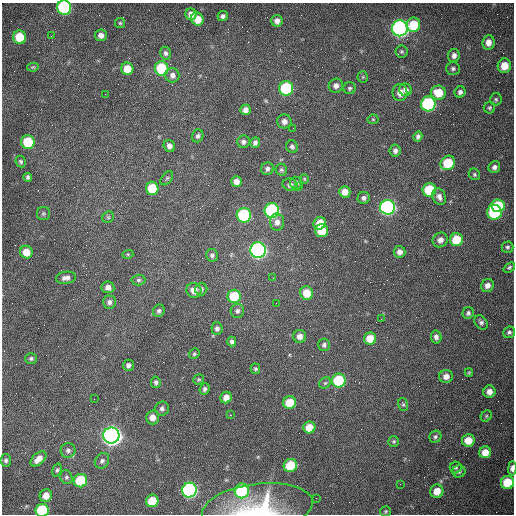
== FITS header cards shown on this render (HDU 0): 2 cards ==
NAXIS1  =                  512 /fastest changing axis
NAXIS2  =                  512 /next to fastest changing axis

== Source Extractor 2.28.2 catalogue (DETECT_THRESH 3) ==
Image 512 x 512 px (HDU 0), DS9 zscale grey, 1 PNG px = 1 image px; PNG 516 x 516 px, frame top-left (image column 1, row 512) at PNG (2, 3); each listed source drawn as its Kron ellipse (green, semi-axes under 4 px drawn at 4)
Background 1530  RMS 24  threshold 70.9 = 3 sigma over >= 5 px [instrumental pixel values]
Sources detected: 153; all 153 listed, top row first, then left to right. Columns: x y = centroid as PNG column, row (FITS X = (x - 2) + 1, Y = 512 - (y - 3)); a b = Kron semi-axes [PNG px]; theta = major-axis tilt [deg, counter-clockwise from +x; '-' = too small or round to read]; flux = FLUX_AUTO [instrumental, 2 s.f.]
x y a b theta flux
64 8 7 7 - 2.2e+05
191 14 6 5 - 9.3e+03
223 16 5 4 - 4.4e+03
197 19 7 6 - 2.3e+04
277 21 6 5 - 8.1e+03
120 23 5 5 - 2.2e+03
413 25 7 6 - 4.7e+04
400 28 8 8 - 7.4e+05
101 35 6 6 - 8.7e+03
51 36 2 2 - 1.1e+03
20 37 7 6 - 4.5e+04
488 42 7 6 - 1.1e+04
401 52 6 6 - 3.0e+03
165 53 6 5 - 4.0e+03
454 55 6 6 - 6.4e+03
504 66 7 6 - 2.4e+04
33 67 6 4 12 1.9e+03
162 68 7 7 - 9.6e+04
127 69 6 6 - 2.5e+04
453 69 7 6 - 3.6e+03
172 75 7 7 - 6.9e+03
363 77 5 5 - 2.1e+03
336 86 7 7 - 7.9e+03
286 88 7 7 - 1.3e+05
350 88 6 6 - 3.1e+03
405 90 6 6 - 6.7e+03
400 92 8 7 - 1.2e+04
460 92 6 5 - 5.0e+03
438 93 7 7 - 3.2e+04
105 94 2 2 - 9.2e+02
496 99 6 5 - 2.8e+03
428 104 7 7 - 2.0e+05
489 108 6 5 - 2.9e+03
245 110 5 5 - 7.1e+03
373 119 5 5 - 1.9e+03
284 121 7 7 - 8.0e+03
293 128 2 2 - 6.7e+02
198 136 7 5 70 4.3e+03
418 136 5 4 - 4.0e+03
28 142 7 6 - 7.0e+04
243 142 6 6 - 5.3e+03
255 143 5 5 - 5.0e+03
169 146 6 5 - 6.5e+03
292 147 6 5 - 4.2e+03
395 151 6 5 - 5.3e+03
21 162 6 5 - 2.9e+03
448 163 8 6 46 6.0e+04
494 167 6 5 - 5.5e+03
267 169 6 6 - 5.3e+03
281 170 6 5 - 3.1e+03
474 174 6 5 - 2.7e+03
28 177 4 4 - 3.5e+03
167 178 8 5 51 2.7e+03
304 179 4 4 - 1.7e+03
236 182 5 5 - 1.0e+04
296 183 6 6 - 4.6e+03
290 185 8 6 -18 6.8e+03
299 187 2 2 - 9.8e+02
152 188 7 6 - 6.0e+04
429 190 7 6 - 8.6e+04
345 192 6 5 - 1.8e+04
439 197 9 6 -67 7.6e+03
364 198 6 6 - 5.3e+03
498 206 7 6 - 7.1e+04
387 207 7 7 - 4.4e+05
272 211 7 7 - 2.6e+05
494 212 7 7 - 1.3e+05
43 213 6 6 - 3.3e+03
244 215 7 7 - 2.0e+05
108 217 6 5 - 2.6e+03
277 222 8 7 - 8.6e+03
320 223 6 6 - 2.6e+04
322 231 6 6 - 3.5e+04
440 240 8 7 - 8.9e+03
456 240 6 6 - 4.7e+04
507 247 6 5 - 3.3e+03
258 250 8 7 - 5.5e+05
26 252 6 6 - 2.1e+04
400 252 6 6 - 8.5e+03
128 254 5 3 - 1.9e+03
212 255 6 6 - 4.4e+03
509 267 6 4 39 3.0e+03
66 278 10 6 8 7.0e+03
273 278 2 2 - 7.8e+02
138 280 7 5 2 3.5e+03
487 286 7 6 - 9.4e+03
108 287 6 6 - 8.4e+03
201 289 6 6 - 4.6e+03
194 290 7 7 - 1.4e+04
307 293 7 6 - 3.2e+04
234 296 6 6 - 6.7e+04
109 302 6 6 - 6.2e+03
276 303 3 2 - 1.2e+03
159 311 6 5 - 4.1e+03
237 311 7 6 - 4.6e+03
468 313 6 5 - 3.9e+03
381 319 2 2 - 8.1e+02
481 322 8 6 -54 4.7e+03
217 328 6 5 - 5.8e+03
509 332 6 5 - 4.1e+03
300 336 6 6 - 1.0e+04
436 337 6 5 - 5.9e+03
370 339 6 6 - 3.1e+04
232 342 5 4 - 4.2e+03
324 345 6 6 - 4.1e+03
194 354 5 5 - 2.7e+03
31 358 6 5 - 3.2e+03
128 365 5 5 - 4.7e+03
255 369 5 4 - 2.9e+03
469 372 4 4 - 1.9e+03
446 376 7 6 - 1.1e+04
199 379 5 5 - 2.1e+03
339 380 7 7 - 1.0e+05
156 382 6 5 - 3.6e+03
325 383 6 5 - 2.7e+03
205 389 6 5 - 4.4e+03
489 392 6 6 - 1.2e+04
226 398 6 5 - 1.3e+04
94 399 2 2 - 6.4e+02
290 403 6 6 - 4.3e+04
403 404 6 5 - 2.6e+03
162 408 7 7 - 4.9e+03
230 415 2 2 - 1.3e+03
486 416 6 5 - 2.4e+03
152 417 7 6 - 1.3e+04
309 427 6 6 - 2.4e+04
111 435 8 8 - 1.3e+06
435 437 6 5 - 3.6e+03
468 440 6 6 - 2.4e+04
394 441 5 5 - 2.4e+03
68 450 7 7 - 6.1e+03
485 452 6 6 - 1.9e+04
38 459 9 5 42 1.4e+04
6 460 6 5 - 3.7e+03
102 461 8 6 54 4.5e+03
290 465 7 6 - 6.1e+04
456 467 6 6 - 2.8e+03
512 468 7 4 88 9.3e+03
57 470 7 4 73 2.8e+03
459 471 6 6 - 4.3e+03
66 477 7 6 - 3.5e+03
80 481 7 6 - 7.5e+04
507 483 7 6 - 5.0e+04
400 484 2 2 - 7.0e+02
189 490 7 7 - 4.1e+05
242 491 7 7 - 1.5e+05
437 491 7 6 - 2.1e+04
46 496 6 6 - 1.5e+04
316 498 2 2 - 3.6e+03
152 501 6 6 - 4.1e+04
257 508 55 24 7 1.3e+05
42 510 7 6 - 1.1e+05
386 511 5 5 - 2.4e+03
At the frame edge (FLAGS 8, measured only in part): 4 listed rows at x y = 64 8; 512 468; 257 508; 42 510